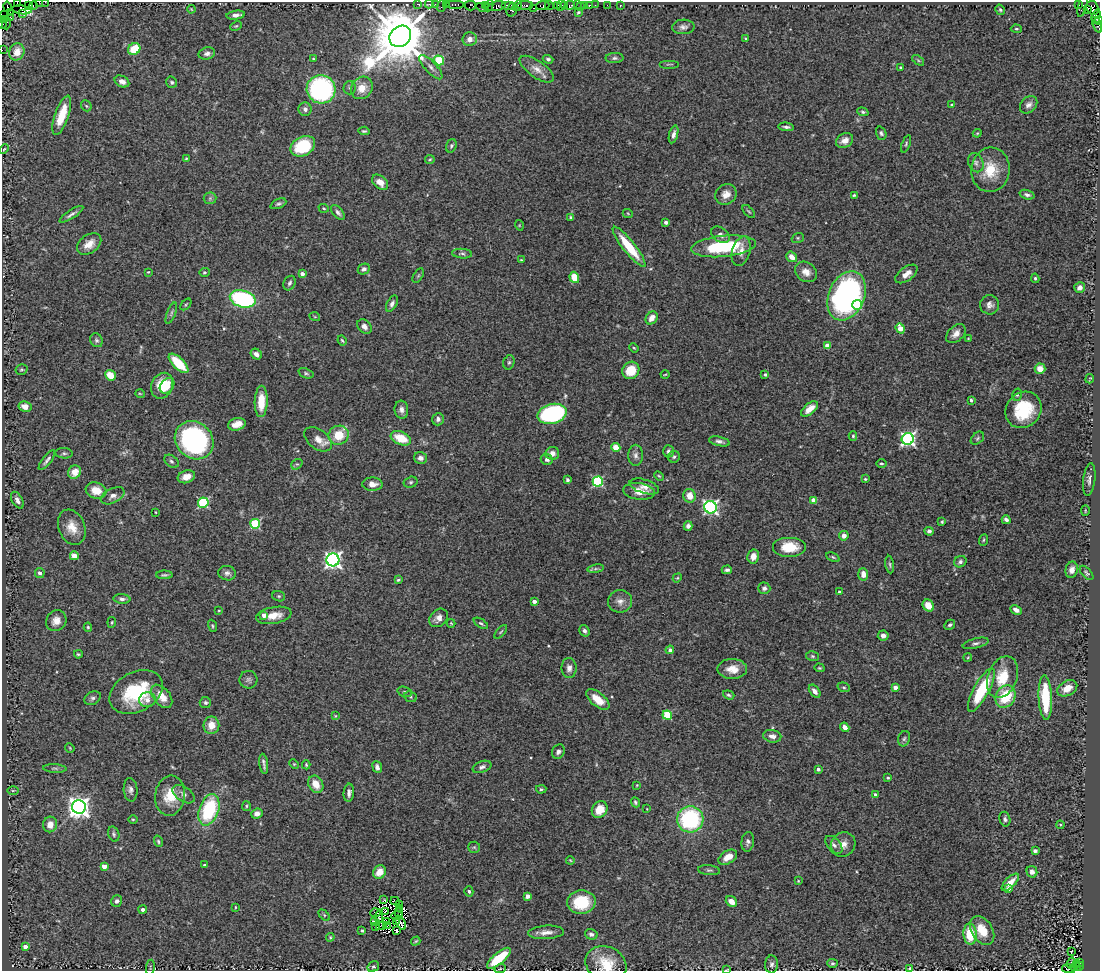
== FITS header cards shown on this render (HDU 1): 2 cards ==
NAXIS1  =                 1098
NAXIS2  =                  969

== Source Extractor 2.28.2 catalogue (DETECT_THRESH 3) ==
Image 1098 x 969 px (HDU 1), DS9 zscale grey, 1 PNG px = 1 image px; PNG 1102 x 973 px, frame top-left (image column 1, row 969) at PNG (2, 2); each listed source drawn as its Kron ellipse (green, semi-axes under 4 px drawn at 4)
Background 0.761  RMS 0.041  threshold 0.122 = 3 sigma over >= 5 px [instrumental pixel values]
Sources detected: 394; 4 with non-positive FLUX_AUTO (blend fragments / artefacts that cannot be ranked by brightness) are neither listed nor drawn; the other 390 listed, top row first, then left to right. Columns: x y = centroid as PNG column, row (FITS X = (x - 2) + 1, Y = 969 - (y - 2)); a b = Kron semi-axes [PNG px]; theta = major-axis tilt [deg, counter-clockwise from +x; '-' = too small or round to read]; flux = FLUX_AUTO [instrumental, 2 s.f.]
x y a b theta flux
40 2 4 2 - 84
45 2 2 2 - 29
17 3 2 2 - 130
417 4 3 2 - 35
429 4 4 3 - 53
436 4 3 2 - 75
446 4 3 2 - 110
455 4 8 3 0 250
28 5 4 2 - 22
33 5 4 3 - 60
470 5 5 5 - 150
485 5 3 3 - 63
508 5 7 2 0 360
525 5 8 3 2 390
558 5 3 2 - 230
561 5 5 3 - 130
565 5 3 2 - 80
570 5 5 3 - 200
577 5 2 2 - 17
584 5 3 3 - 150
595 5 2 2 - 27
607 5 2 2 - 19
1078 5 3 2 - 110
1082 5 12 3 76 47
441 6 6 2 72 160
489 6 5 3 - 120
497 6 9 4 14 480
517 6 6 4 57 99
543 6 6 4 5 250
549 6 4 3 - 100
589 6 4 3 - 110
620 6 3 2 - 35
7 7 5 3 - 80
482 7 5 2 - 35
580 7 2 2 - 24
533 8 3 2 - 28
1093 8 7 6 - 410
191 9 4 3 - 2.5
1088 9 4 3 - 330
22 10 10 4 -8 110
512 10 7 5 73 91
1000 10 5 4 - 4.2
578 12 4 2 - 3.4
10 13 4 3 - 380
22 14 3 3 - 9.7
4 15 2 2 - 4.8
236 15 9 4 7 14
1096 16 7 4 75 430
10 18 4 3 - 550
3 19 3 2 - 31
1099 20 4 2 - 78
7 23 6 2 72 82
2 24 4 2 - 41
1097 25 8 3 -68 180
236 26 6 4 24 3.6
683 27 11 7 2 11
1016 29 5 4 - 4.6
400 36 12 10 42 24000
470 39 7 7 - 16
746 39 3 3 - 4.2
134 49 6 5 - 69
2 50 2 2 - 9.6
17 52 9 7 66 30
207 53 8 6 14 9.9
614 58 9 5 1 6.6
314 59 4 3 - 3.7
548 59 5 4 - 5.4
439 60 5 4 - 150
918 60 7 3 -37 4
669 64 10 2 0 2.7
431 67 16 5 -47 14
901 67 4 3 - 4.9
537 69 20 8 -35 24
122 81 8 5 -27 13
172 82 6 5 - 5.1
350 88 7 6 - 5.6
362 88 12 10 53 37
321 89 14 14 - 400
952 105 4 3 - 3.5
1029 105 10 7 45 13
86 106 6 4 -47 3.7
305 109 6 6 - 11
863 112 6 4 -19 4.7
62 115 20 7 71 61
786 127 8 3 -7 6.8
364 131 6 3 -5 4.1
881 133 7 5 -69 5.7
977 133 4 4 - 3
673 134 9 4 75 11
845 141 9 7 31 19
906 144 9 4 70 4.7
303 146 13 9 28 140
451 146 7 5 70 5
4 149 5 3 - 2.5
186 158 3 2 - 2.1
430 159 5 4 - 3.1
976 163 10 7 -65 11
990 170 22 19 84 84
380 182 9 6 -40 28
726 194 11 9 38 25
854 195 3 3 - 3
1027 195 8 4 -17 7.6
210 198 6 6 - 6.2
278 204 8 4 24 6.1
324 208 5 3 - 2.9
338 212 9 5 -49 8.1
749 212 8 3 -49 3.5
71 214 14 3 33 9.2
628 214 5 3 - 2.6
571 217 4 3 - 3.7
666 222 4 3 - 11
519 225 5 3 - 2.3
720 235 10 7 -35 13
798 238 6 5 - 4.3
89 244 13 9 37 29
723 246 33 10 6 190
629 247 25 6 -52 110
741 251 15 9 73 21
462 254 10 5 -4 6.4
792 257 6 5 - 20
521 260 3 2 - 2.2
364 269 6 5 - 9.5
148 272 3 2 - 2.4
204 272 5 4 - 3.8
806 272 12 9 -34 22
302 274 4 4 - 13
906 274 13 6 36 21
418 276 8 4 58 4
574 277 6 4 -71 57
1035 278 5 3 - 4.4
290 283 7 5 64 7.7
1080 288 5 5 - 13
847 296 26 18 66 720
243 299 13 8 -15 340
186 304 7 3 48 3.1
392 304 9 5 63 9.4
857 305 5 5 - 130
989 305 9 9 - 14
171 313 11 3 69 6.3
315 317 5 3 - 2.5
652 318 7 5 53 21
364 327 8 6 -44 12
900 328 5 4 - 46
956 334 11 7 42 20
968 338 3 2 - 1.7
96 340 7 6 - 6.2
342 340 5 3 - 3.3
827 346 4 4 - 37
634 348 5 3 - 2.6
256 354 6 5 - 14
509 362 7 5 73 5.8
179 363 12 5 -44 99
21 369 6 5 - 4.4
1040 369 5 5 - 30
631 370 9 8 - 65
306 373 8 5 -21 4.8
665 374 4 3 - 2.2
765 374 3 3 - 6.2
110 375 6 5 - 45
1090 379 5 2 - 2.3
162 386 13 10 65 74
167 386 9 6 52 22
140 394 5 3 - 2.3
1017 395 6 5 - 4.9
971 400 4 3 - 5.6
261 401 16 6 89 62
25 407 6 5 - 24
810 409 10 5 39 30
401 410 9 7 -84 12
1023 410 19 17 47 140
552 414 15 10 14 340
438 419 6 6 - 9
237 424 9 6 14 27
339 435 10 9 - 64
853 436 4 4 - 3.7
401 438 11 6 -23 62
977 438 8 5 43 5.2
318 439 15 9 -37 27
908 439 6 6 - 690
194 440 20 18 -42 570
719 441 10 4 -11 9.4
616 447 4 4 - 73
668 451 6 5 - 7.5
64 453 9 5 -5 6
552 453 7 6 - 20
636 455 11 7 -90 12
674 457 6 5 - 5.3
421 458 6 6 - 12
547 459 6 5 - 8.6
47 460 12 3 52 9.3
171 461 8 5 -39 6.6
881 463 5 4 - 4
297 464 6 4 38 3.7
74 472 7 6 - 37
659 476 5 3 - 3.1
186 477 9 6 19 27
865 479 4 4 - 3.1
567 480 4 3 - 5
1089 480 16 6 83 13
411 482 7 5 16 5.2
598 482 5 5 - 290
372 484 10 6 -1 20
644 486 15 7 -17 19
96 490 10 8 -17 39
639 491 16 8 -7 34
113 496 13 7 26 16
690 496 7 6 - 32
17 500 9 5 -61 12
814 500 4 4 - 28
203 503 5 5 - 240
711 507 6 6 - 670
1085 511 5 3 - 2.6
155 512 3 2 - 2
1006 520 4 3 - 8.7
942 522 3 3 - 2.9
255 524 5 5 - 200
688 526 5 4 - 13
72 527 18 13 -69 42
929 531 4 4 - 7.8
844 536 5 4 - 19
983 540 6 3 68 3.5
789 547 17 10 0 73
74 556 4 4 - 55
753 556 7 6 - 20
833 557 7 4 -25 4.2
333 560 6 6 - 1100
960 562 6 5 - 7.2
890 565 9 4 -83 5.5
596 569 8 4 8 5.7
727 570 5 4 - 6.4
1072 570 8 6 76 16
40 573 5 4 - 12
227 573 9 7 -8 10
1086 573 9 4 -48 5.8
863 574 6 5 - 22
164 575 8 3 1 5.3
677 578 5 3 - 2.8
398 580 4 3 - 4.6
764 588 6 5 - 8.3
839 592 4 3 - 5.7
279 596 6 5 - 4.6
122 599 8 4 -5 8
534 601 4 3 - 14
620 601 12 11 - 20
928 605 6 5 - 30
219 610 3 2 - 2
1016 610 6 4 -29 13
264 615 4 4 - 18
274 615 18 8 10 35
438 618 10 8 43 17
56 621 11 9 50 24
112 622 5 3 - 2.6
451 623 4 4 - 2.8
481 623 8 4 -33 5
950 625 6 4 30 5.4
212 626 6 4 -71 3.8
88 627 4 4 - 3.5
584 631 6 4 -56 7.3
501 632 8 3 48 3.5
883 636 5 5 - 11
976 643 13 5 14 8.4
670 650 4 4 - 9.9
78 654 4 3 - 3.9
812 656 6 5 - 4.6
968 657 4 3 - 2.7
569 668 10 7 89 15
819 668 5 4 - 3.1
732 669 14 10 0 35
1002 677 21 14 69 83
248 680 9 9 - 9.3
844 687 6 4 -19 4.2
895 687 4 3 - 22
1067 688 11 7 29 32
981 690 24 7 61 150
815 691 7 4 -53 15
136 692 28 19 28 180
405 692 7 5 -17 4.8
729 695 6 4 -19 4.6
162 696 13 8 -51 38
410 697 6 5 - 4.9
1006 697 12 9 60 100
93 698 9 6 29 8
1045 698 22 6 -87 140
598 699 14 7 -39 46
147 700 8 7 - 13
205 703 5 5 - 5.5
667 715 5 4 - 130
335 716 4 3 - 2.3
211 725 9 8 - 35
845 727 5 4 - 14
772 736 9 6 -10 14
904 739 8 5 72 6.1
70 748 5 3 - 2.6
558 752 7 6 - 9.2
264 764 10 3 -83 8.4
294 764 5 4 - 3
306 765 4 3 - 3.4
377 767 6 4 -70 10
482 767 10 5 20 8.7
55 768 12 4 -3 6
818 769 4 3 - 6.4
888 778 3 3 - 4.2
316 784 9 7 -59 38
637 785 3 3 - 2
541 789 5 4 - 4
13 790 6 4 1 3
131 790 12 7 -86 12
349 793 9 5 85 10
184 794 12 7 -35 13
875 794 3 3 - 6.2
170 796 20 15 83 69
635 802 5 4 - 4.3
246 806 5 4 - 3.9
79 807 7 7 - 2200
647 809 3 2 - 1.5
209 810 16 9 71 210
600 810 9 7 59 42
257 814 6 5 - 17
133 819 5 3 - 2.6
690 819 13 13 - 310
1005 819 7 5 -73 7.2
50 824 8 7 - 26
1060 825 4 4 - 2.8
114 834 8 5 -72 5.9
158 841 6 4 -74 4.1
748 842 10 6 84 9.3
843 844 13 11 46 23
834 845 11 6 -48 9.5
474 847 6 5 - 4.4
1035 851 4 3 - 6.1
728 857 10 6 32 30
570 860 4 3 - 2.6
204 865 3 3 - 4.5
104 866 4 4 - 36
709 870 11 5 -6 6.2
379 872 7 6 - 33
1032 872 6 5 - 12
798 881 4 3 - 2.2
1010 882 11 5 45 25
1009 889 4 3 - 7.7
469 891 5 4 - 4.7
527 896 4 4 - 14
384 900 3 2 - 5.6
117 901 6 5 - 7.6
395 901 4 2 - 2.1
731 901 6 5 - 24
581 902 14 12 5 110
399 904 4 2 - 0.016
235 907 4 2 - 2.4
399 908 2 2 - 2.2
143 909 4 4 - 8.9
385 911 3 2 - 1
398 912 2 2 - 3.7
375 913 5 3 - 6.1
324 915 7 4 -46 4.2
397 916 6 2 2 6.6
379 917 6 2 -85 2.6
386 921 3 2 - 2.7
375 922 3 2 - 4.8
396 922 3 2 - 2.1
401 923 8 3 -61 8.4
383 925 2 2 - 3
388 925 2 2 - 1.5
376 926 3 2 - 5.6
379 926 3 2 - 0.62
362 930 3 3 - 4.3
397 930 4 3 - 4.3
982 930 15 10 -58 51
546 932 18 6 3 20
591 934 6 5 - 8.8
970 934 10 6 -88 71
330 937 4 4 - 3.3
416 941 5 3 - 3.4
25 946 4 4 - 18
1071 951 2 2 - 1.9
499 958 14 5 40 100
1080 962 4 3 - 120
833 963 5 4 - 4.6
1071 963 5 2 - 3.1
606 964 21 17 -25 81
772 964 9 6 88 8.5
1076 964 3 2 - 57
373 966 6 5 - 4.3
1079 966 4 3 - 130
150 967 7 2 80 2.2
1075 967 5 2 - 110
910 968 4 3 - 3.5
500 969 6 3 20 3.3
1068 969 6 3 -10 350
727 970 4 2 - 2
At the frame edge (FLAGS 8, measured only in part): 11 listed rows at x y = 40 2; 45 2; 17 3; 3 19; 1099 20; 2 24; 2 50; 606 964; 910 968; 1068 969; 727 970
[4 non-positive-flux detections neither listed nor drawn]